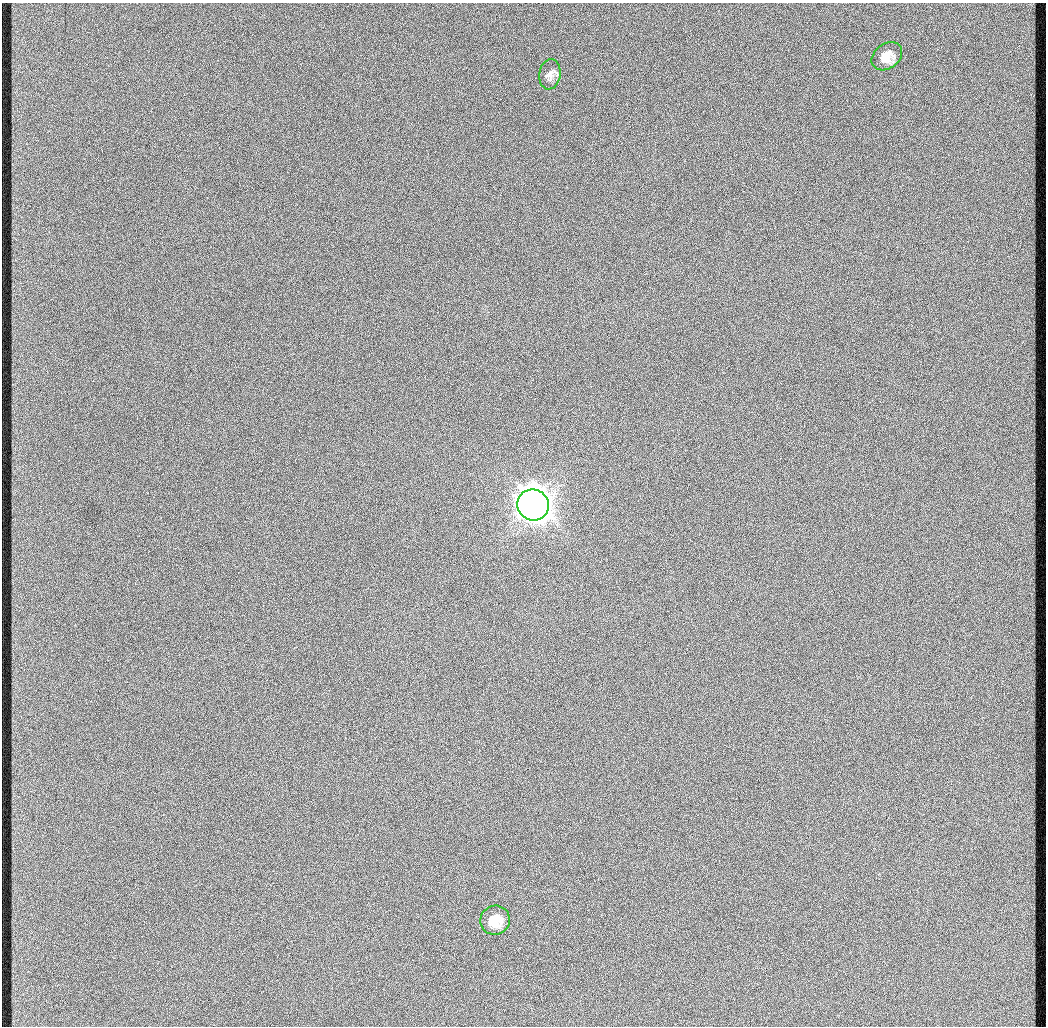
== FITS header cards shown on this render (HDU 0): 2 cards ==
NAXIS1  =                 1044 / length of data axis 1
NAXIS2  =                 1024 / length of data axis 2

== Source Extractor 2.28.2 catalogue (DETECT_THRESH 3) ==
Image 1044 x 1024 px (HDU 0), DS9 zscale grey, 1 PNG px = 1 image px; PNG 1048 x 1028 px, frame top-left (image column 1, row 1024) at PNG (2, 3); each listed source drawn as its Kron ellipse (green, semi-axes under 4 px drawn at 4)
Background 334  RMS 9.2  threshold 27.5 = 3 sigma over >= 5 px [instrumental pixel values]
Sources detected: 4; all 4 listed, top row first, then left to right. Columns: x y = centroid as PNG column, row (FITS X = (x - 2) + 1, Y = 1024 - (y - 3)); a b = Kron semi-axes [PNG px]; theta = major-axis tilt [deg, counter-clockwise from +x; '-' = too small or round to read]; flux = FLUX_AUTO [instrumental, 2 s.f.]
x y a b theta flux
887 56 17 12 36 8.3e+03
550 74 15 10 82 3.8e+03
533 505 16 15 - 1.7e+06
495 920 15 14 - 1.2e+04